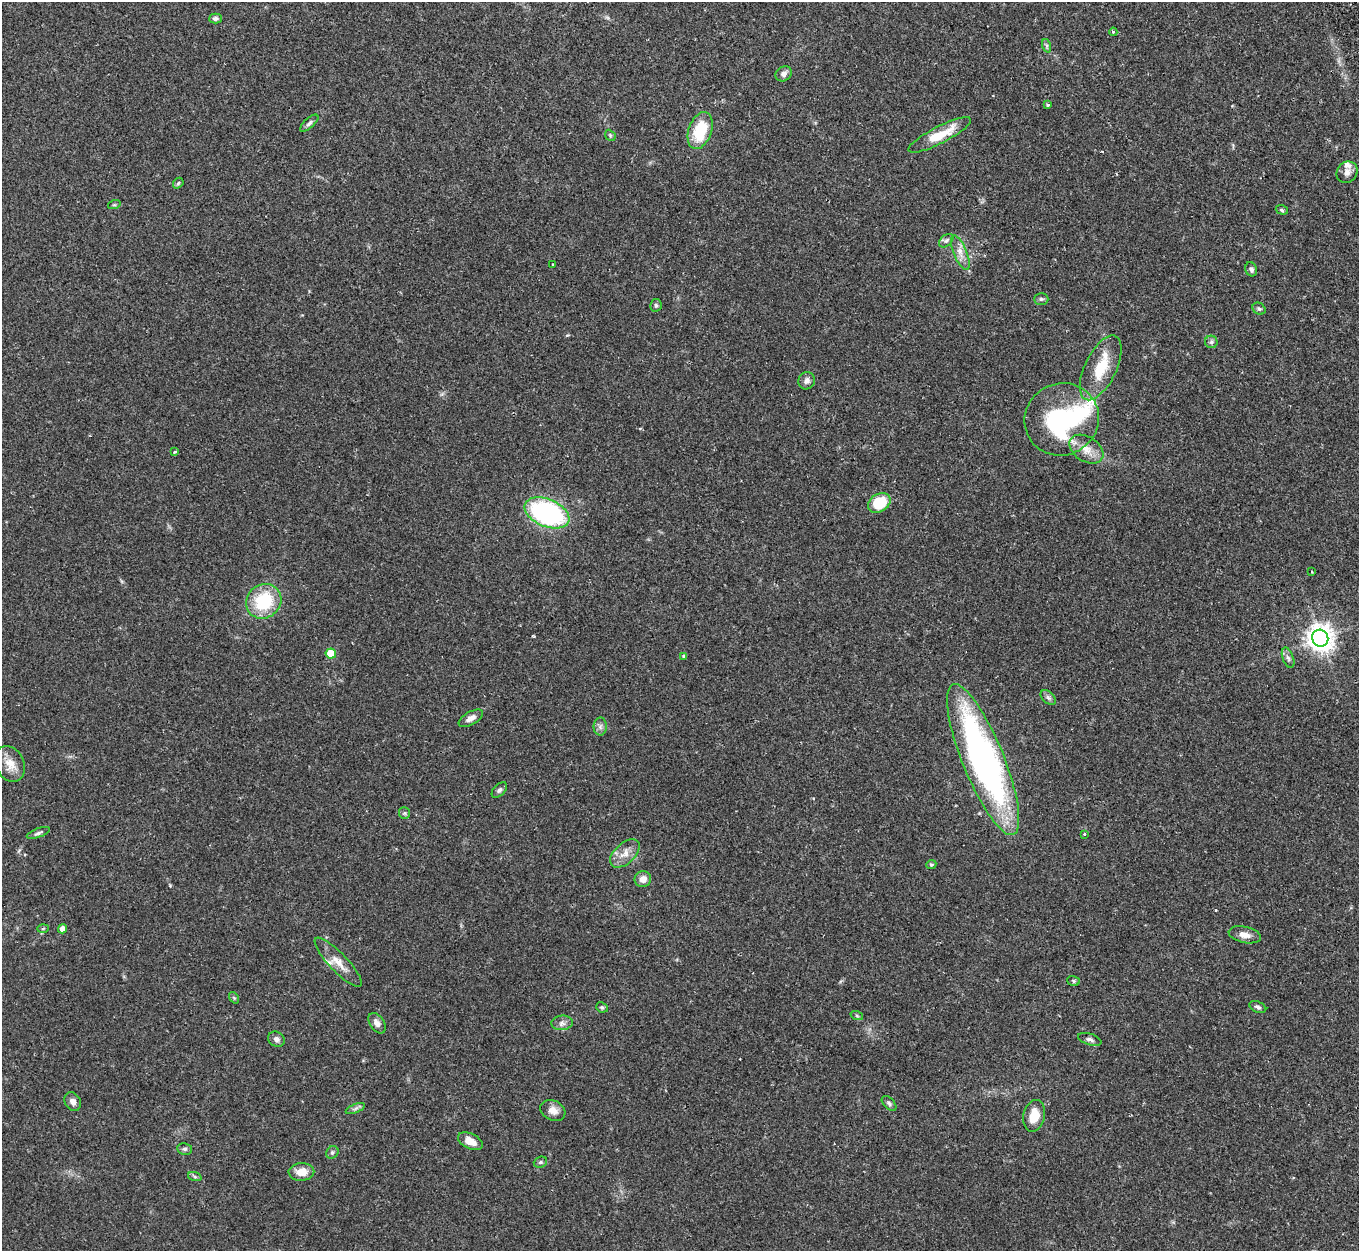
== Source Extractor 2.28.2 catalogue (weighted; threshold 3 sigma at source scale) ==
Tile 10 of 4 x 4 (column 2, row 3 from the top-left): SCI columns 1429-2785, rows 1433-2681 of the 5572 x 5527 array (HDU 1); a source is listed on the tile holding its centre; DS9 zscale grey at full resolution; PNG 1361 x 1253 px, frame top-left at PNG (2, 2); each listed source drawn as its Kron ellipse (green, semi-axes under 4 px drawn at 4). Shown black and unused: <1% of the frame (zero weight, under 2 of 3 exposures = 4% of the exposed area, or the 3 px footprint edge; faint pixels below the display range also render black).
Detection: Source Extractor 2.28.2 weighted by HDU 2 'WHT'; one run over the whole footprint, this tile lists its part. Background 0.082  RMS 0.0059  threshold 0.0265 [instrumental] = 3 sigma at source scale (4.5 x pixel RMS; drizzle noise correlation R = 1.50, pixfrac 1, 0.05/0.05 arcsec/px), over >= 5 px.
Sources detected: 74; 1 inside a brighter object's white glare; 1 cosmic-ray / hot-pixel residue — neither listed nor drawn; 2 inside a brighter listed object's ellipse — not listed separately; the other 70 listed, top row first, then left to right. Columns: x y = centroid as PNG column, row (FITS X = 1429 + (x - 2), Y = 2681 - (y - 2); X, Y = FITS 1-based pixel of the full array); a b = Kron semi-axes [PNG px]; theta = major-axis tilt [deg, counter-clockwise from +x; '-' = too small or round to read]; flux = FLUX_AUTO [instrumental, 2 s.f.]
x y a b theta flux
215 19 6 5 - 1.7
1113 32 4 3 - 0.73
1047 46 7 4 -72 1
784 74 8 7 - 2.7
1048 105 3 3 - 1.2
309 123 11 5 42 1.5
700 130 19 11 70 22
610 135 6 4 -47 0.81
940 135 35 8 27 15
1347 172 11 10 - 3.5
178 183 6 4 48 0.82
114 205 6 4 18 0.73
1282 210 6 4 -20 0.92
946 241 8 5 40 1.4
960 252 18 6 -67 4.6
553 265 3 3 - 1.3
1251 269 7 5 -69 1.5
1041 299 7 5 -1 1.1
656 305 6 5 - 1.2
1259 309 7 5 -39 1.2
1211 342 6 6 - 1.3
1101 368 35 15 64 19
807 381 9 8 - 2.4
1062 419 37 36 - 69
1086 449 18 12 -32 7.4
175 452 4 3 - 0.67
879 503 12 9 34 19
547 513 23 13 -23 96
1312 572 3 2 - 0.52
264 601 18 16 39 29
1320 638 8 8 - 610
331 654 5 5 - 16
684 656 4 4 - 1.4
1288 658 11 5 -70 1.7
1048 697 9 5 -41 1.5
471 718 13 6 29 3.2
600 727 9 6 90 1.9
983 760 81 20 -68 210
10 764 18 14 -65 7.2
499 790 9 5 46 1.5
404 813 6 5 - 0.94
38 833 12 4 20 1.5
1084 834 3 3 - 0.63
625 853 18 10 43 5.8
931 864 5 4 - 0.73
643 879 8 7 - 4.2
43 929 6 4 2 0.72
62 929 4 4 - 4.3
1245 935 16 8 -12 4.5
338 962 33 9 -46 7.6
1073 981 6 5 - 0.84
234 998 6 4 -56 0.72
602 1007 6 5 - 0.88
1258 1007 9 5 -24 1.5
857 1016 6 4 -19 0.79
377 1023 11 7 -55 3
562 1023 10 7 6 2.5
276 1039 8 7 - 2.1
1090 1039 12 5 -18 1.9
73 1101 10 7 -57 3
889 1103 9 5 -45 1.2
355 1108 10 3 21 1.3
553 1110 13 9 -27 4.3
1034 1116 16 10 76 9.8
470 1141 13 7 -26 6.7
185 1149 7 5 -10 1.3
332 1152 7 5 45 1.3
540 1162 7 5 22 1.1
301 1172 13 9 2 7.4
195 1177 7 4 -19 1